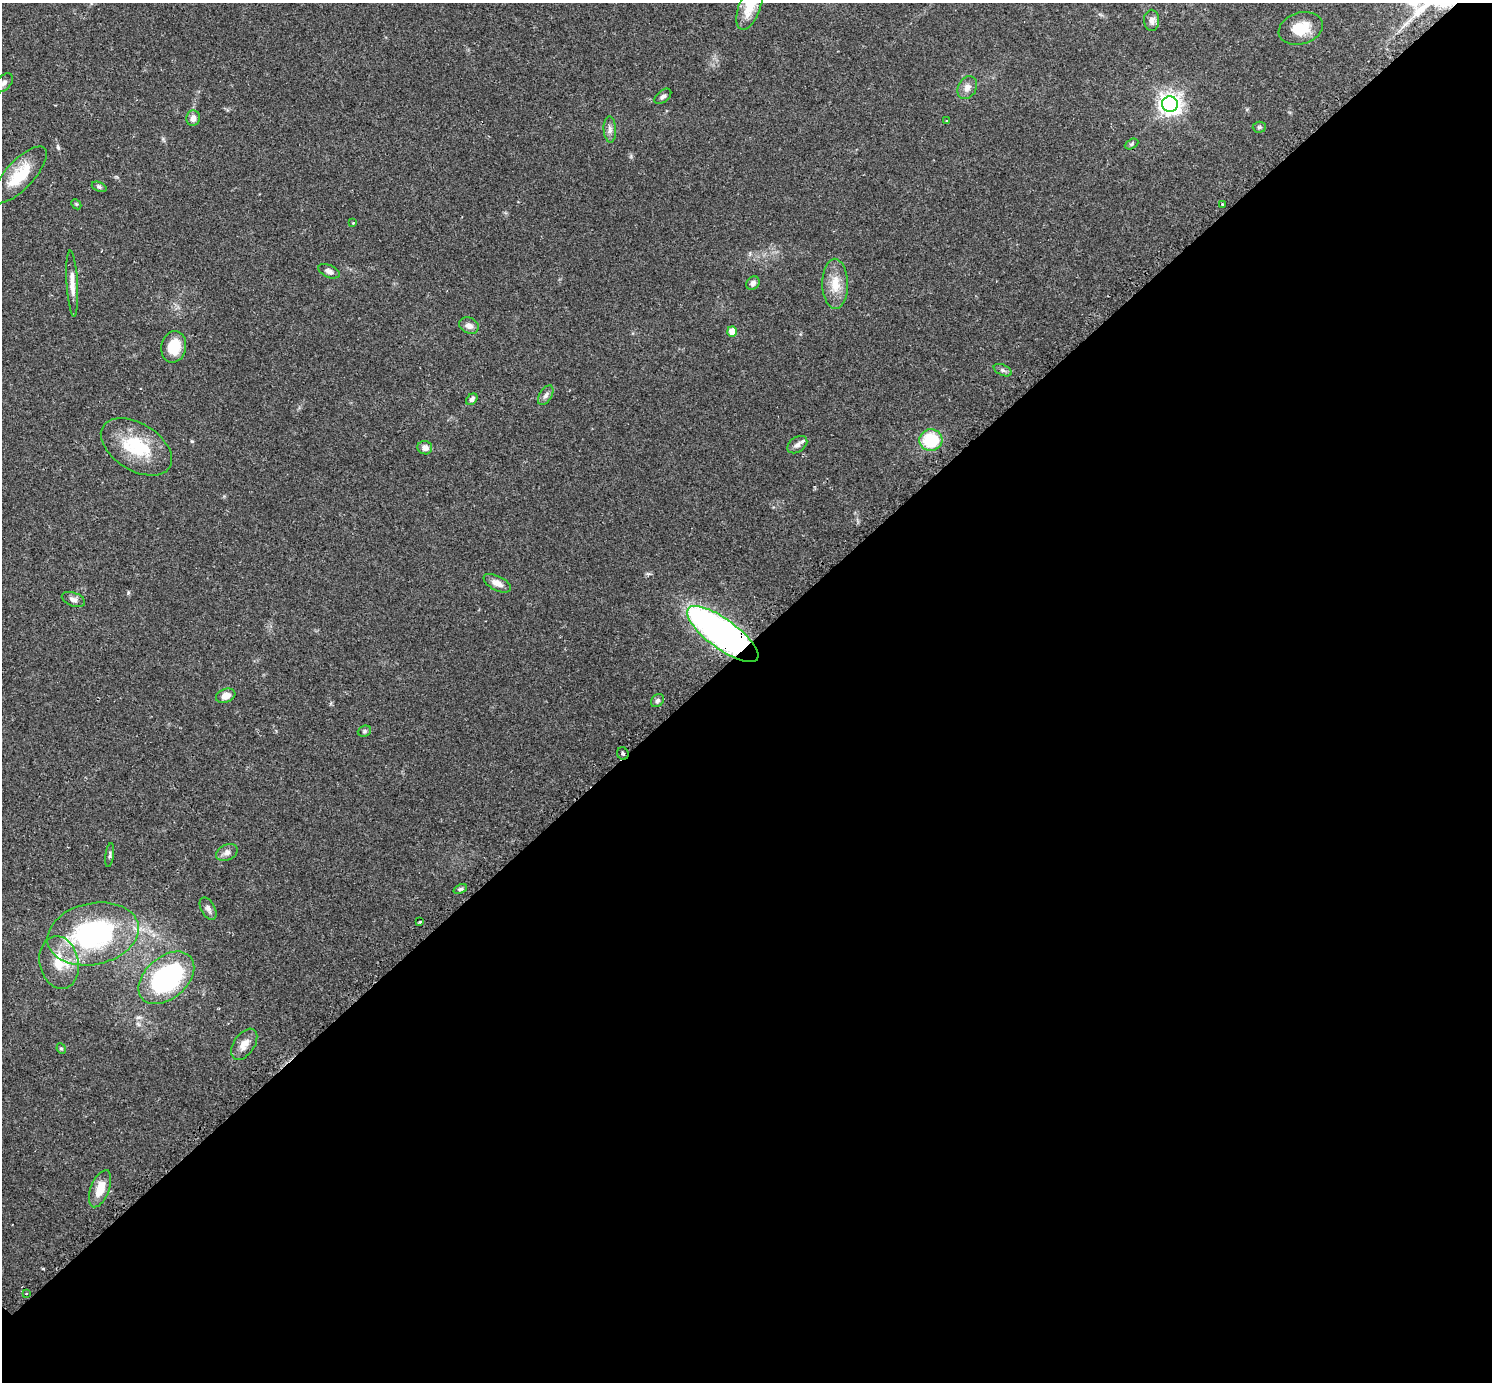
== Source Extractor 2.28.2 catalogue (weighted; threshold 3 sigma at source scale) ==
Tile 12 of 4 x 4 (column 4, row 3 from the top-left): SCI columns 4501-5990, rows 1568-2947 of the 6041 x 6040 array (HDU 1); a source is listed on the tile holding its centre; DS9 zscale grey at full resolution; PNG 1494 x 1384 px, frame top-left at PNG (2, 3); each listed source drawn as its Kron ellipse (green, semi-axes under 4 px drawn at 4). Shown black and unused: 53% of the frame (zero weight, under 2 of 3 exposures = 2% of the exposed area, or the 3 px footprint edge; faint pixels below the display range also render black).
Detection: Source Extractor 2.28.2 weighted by HDU 2 'WHT'; one run over the whole footprint, this tile lists its part. Background 0.0786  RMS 0.0055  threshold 0.0247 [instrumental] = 3 sigma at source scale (4.5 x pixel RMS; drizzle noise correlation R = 1.50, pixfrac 1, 0.05/0.05 arcsec/px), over >= 5 px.
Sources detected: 50; all 50 listed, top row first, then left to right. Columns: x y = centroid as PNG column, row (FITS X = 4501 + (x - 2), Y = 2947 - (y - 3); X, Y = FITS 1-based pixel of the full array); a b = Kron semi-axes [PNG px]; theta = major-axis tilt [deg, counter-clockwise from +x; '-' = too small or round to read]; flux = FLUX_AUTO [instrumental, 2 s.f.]
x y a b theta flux
750 7 24 11 69 10
1152 20 11 7 -89 2.7
1301 28 22 15 16 13
4 83 11 7 47 2.3
967 88 12 9 64 3.3
663 96 10 5 40 1.7
1170 104 8 7 - 340
193 118 8 7 - 3.1
947 121 4 3 - 0.59
1259 127 6 5 - 1.1
610 129 13 6 -86 2.6
1131 144 7 4 28 0.99
20 175 36 14 47 18
99 187 8 4 -21 1.1
76 204 6 4 -44 0.71
1222 204 3 3 - 0.85
353 223 3 2 - 0.42
329 271 11 6 -23 2.4
753 283 7 6 - 2
72 284 33 5 -87 5.3
835 284 25 13 -89 10
469 326 10 7 -25 3.1
732 331 5 5 - 8.7
174 347 16 12 77 13
1003 370 10 5 -25 1.5
546 395 11 6 60 2
472 399 6 4 47 1.8
931 440 11 11 - 24
797 445 11 7 34 2.7
136 447 39 23 -32 28
425 448 7 6 - 3.4
497 583 15 7 -27 4.1
73 599 12 7 -20 2.5
723 634 43 15 -36 250
226 696 10 7 20 4.8
657 701 7 5 44 1.3
364 731 7 5 21 1
623 753 6 5 - 2.8
227 852 11 7 25 2.5
110 855 12 3 82 1.1
460 889 7 4 24 0.98
208 909 12 6 -60 2.2
420 922 3 2 - 0.5
93 934 46 30 12 90
59 962 27 19 -77 15
166 978 32 21 41 89
244 1044 17 10 55 5.2
61 1049 5 4 - 0.81
100 1189 20 9 69 8.6
26 1293 3 3 - 0.73
Overlapping masked pixels (flux is a lower limit): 2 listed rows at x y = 723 634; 623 753
Isophote crosses this tile's border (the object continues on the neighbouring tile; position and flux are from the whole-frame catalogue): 2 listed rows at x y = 750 7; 4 83